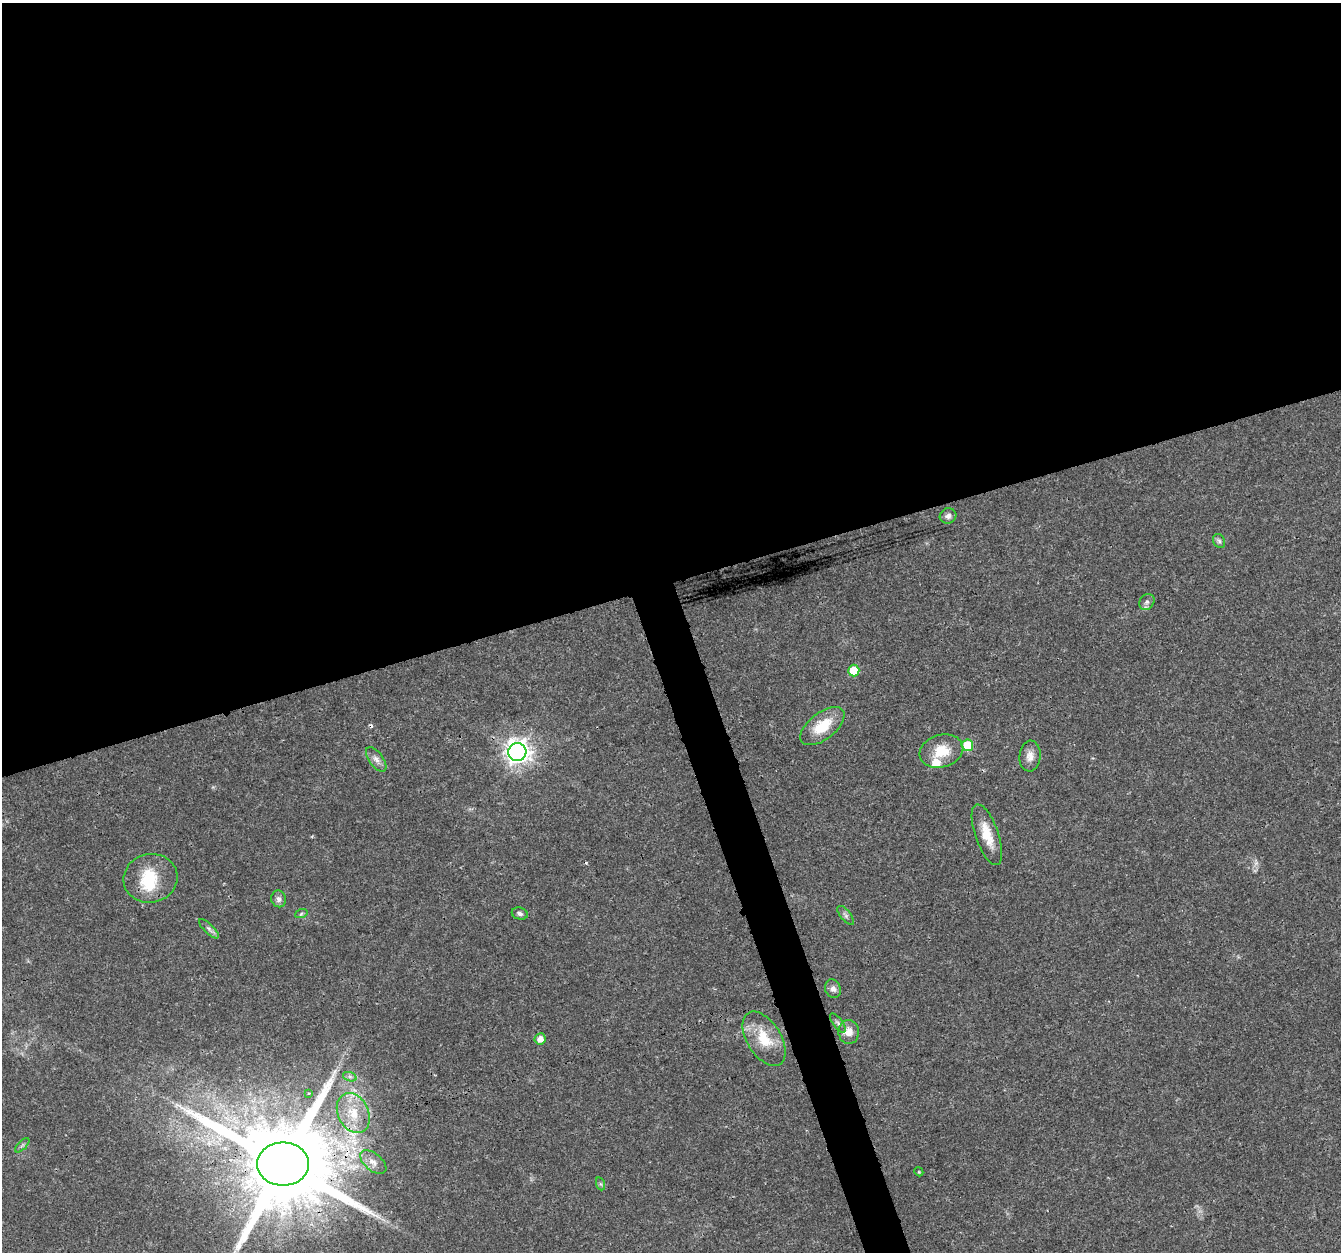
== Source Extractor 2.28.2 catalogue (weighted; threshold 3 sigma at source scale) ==
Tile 2 of 4 x 4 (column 2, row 1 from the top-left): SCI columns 1345-2683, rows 3868-5117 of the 5363 x 5184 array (HDU 1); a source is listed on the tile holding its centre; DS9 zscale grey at full resolution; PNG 1343 x 1254 px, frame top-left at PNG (2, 3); each listed source drawn as its Kron ellipse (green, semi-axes under 4 px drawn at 4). Shown black and unused: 48% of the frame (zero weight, under 3 of 4 exposures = <1% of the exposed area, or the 3 px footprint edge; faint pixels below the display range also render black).
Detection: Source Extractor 2.28.2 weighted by HDU 2 'WHT'; one run over the whole footprint, this tile lists its part. Background 0.0269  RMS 0.002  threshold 0.0089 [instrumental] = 3 sigma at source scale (4.5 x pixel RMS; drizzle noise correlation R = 1.50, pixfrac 1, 0.0396/0.0396 arcsec/px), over >= 5 px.
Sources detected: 34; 1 inside a brighter object's white glare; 2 cosmic-ray / hot-pixel residue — neither listed nor drawn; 1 inside a brighter listed object's ellipse — not listed separately; the other 30 listed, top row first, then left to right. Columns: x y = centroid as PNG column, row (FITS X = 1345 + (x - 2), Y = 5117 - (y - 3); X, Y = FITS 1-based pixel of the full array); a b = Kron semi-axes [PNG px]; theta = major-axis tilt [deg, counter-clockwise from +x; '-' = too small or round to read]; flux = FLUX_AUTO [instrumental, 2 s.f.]
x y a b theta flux
948 516 8 7 - 0.77
1219 541 7 5 -61 0.47
1147 602 8 7 - 0.71
854 670 6 5 - 5.1
822 726 26 13 38 6
967 745 6 5 - 6.1
941 751 22 16 16 4.8
517 752 9 9 - 170
1030 756 15 10 86 1.6
376 759 14 7 -53 1.2
987 835 32 11 -71 4.3
150 878 27 24 13 8.4
279 899 8 7 - 0.8
301 914 6 4 19 0.31
520 914 8 6 -16 0.56
846 915 11 5 -50 0.58
209 929 13 4 -43 0.69
833 989 9 7 -71 0.99
838 1023 11 5 -54 0.59
849 1032 12 10 -88 1.9
540 1039 6 5 - 1.4
764 1039 30 17 -58 6
350 1077 7 4 -19 0.51
309 1093 3 3 - 0.46
353 1113 21 15 -63 5.1
22 1145 9 3 45 0.36
373 1162 15 8 -40 1.5
283 1164 26 21 0 4400
919 1172 4 3 - 0.17
601 1184 7 4 -70 0.34
Overlapping masked pixels (flux is a lower limit): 1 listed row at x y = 283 1164